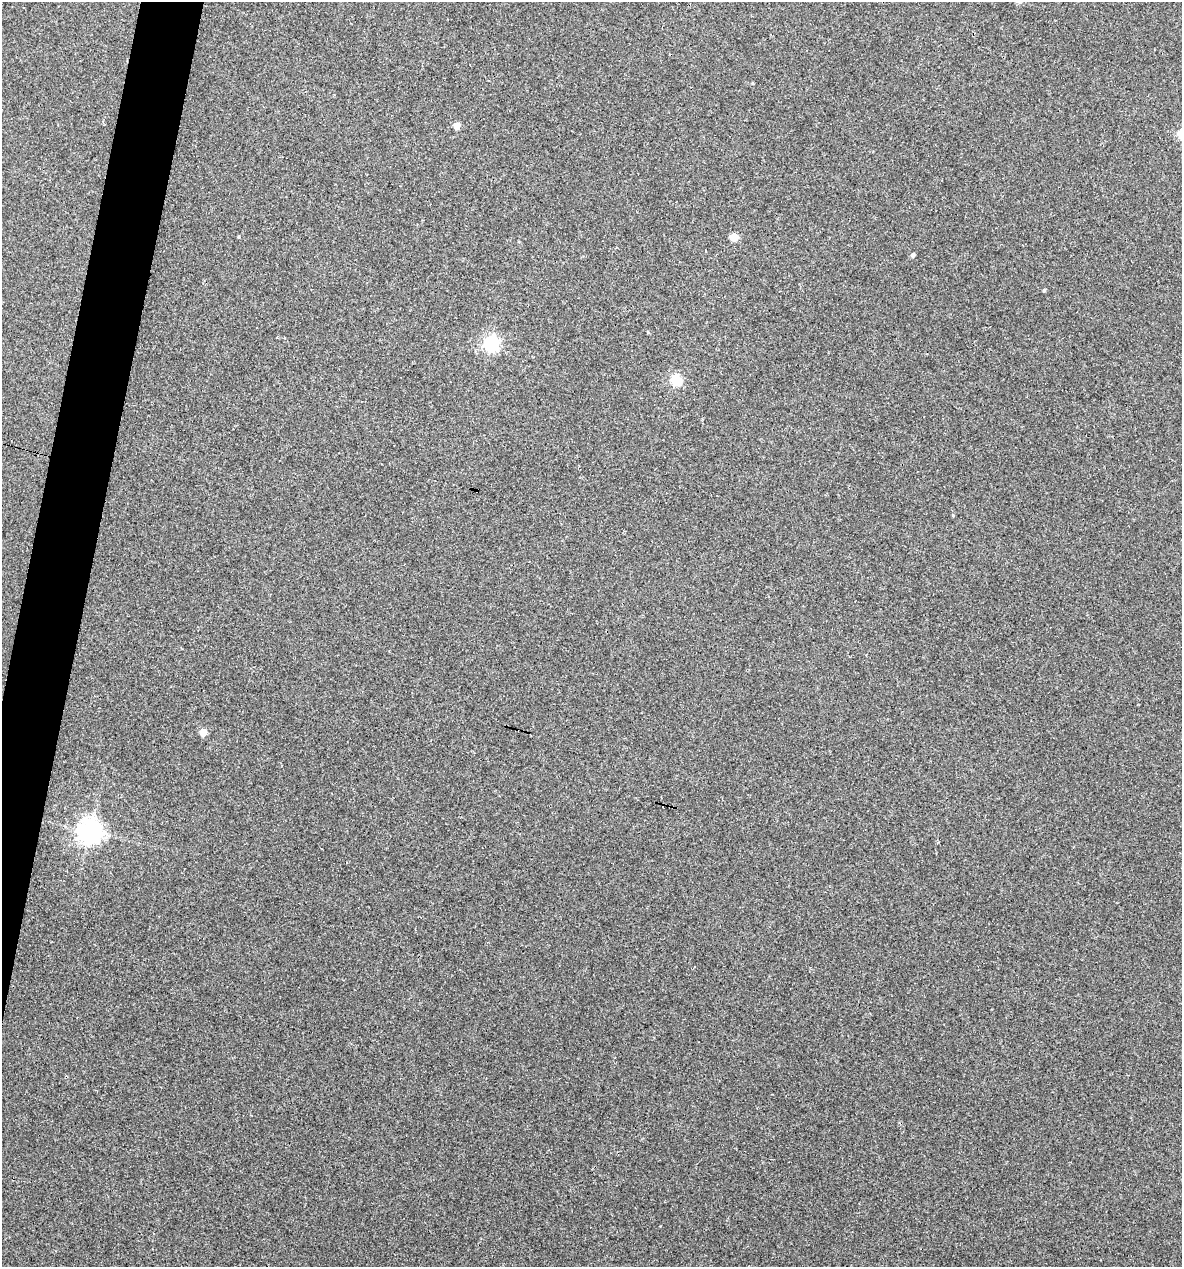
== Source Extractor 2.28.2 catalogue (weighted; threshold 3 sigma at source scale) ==
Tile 7 of 4 x 4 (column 3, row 2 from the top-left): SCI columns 2602-3781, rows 2533-3797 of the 5084 x 5064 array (HDU 1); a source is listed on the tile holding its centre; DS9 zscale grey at full resolution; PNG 1184 x 1269 px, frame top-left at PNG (2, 2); no overlay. Shown black and unused: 4% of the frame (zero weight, under 3 of 4 exposures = <1% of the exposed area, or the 3 px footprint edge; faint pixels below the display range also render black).
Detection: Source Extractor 2.28.2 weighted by HDU 2 'WHT'; one run over the whole footprint, this tile lists its part. Background 0.0888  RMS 0.0058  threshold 0.026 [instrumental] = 3 sigma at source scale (4.5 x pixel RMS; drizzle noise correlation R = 1.50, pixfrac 1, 0.05/0.05 arcsec/px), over >= 5 px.
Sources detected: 12; all 12 listed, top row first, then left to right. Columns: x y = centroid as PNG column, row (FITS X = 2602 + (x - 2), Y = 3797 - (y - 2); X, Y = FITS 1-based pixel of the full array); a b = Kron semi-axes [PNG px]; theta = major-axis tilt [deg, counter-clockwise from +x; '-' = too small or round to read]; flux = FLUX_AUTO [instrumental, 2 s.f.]
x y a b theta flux
753 83 5 3 - 0.47
457 126 5 5 - 11
239 237 4 3 - 0.51
734 237 5 5 - 17
913 255 4 4 - 1.3
1044 290 3 3 - 0.95
648 332 5 3 - 0.5
491 343 6 6 - 160
676 380 5 5 - 42
477 491 4 3 - 5.9
203 732 5 5 - 9.6
90 831 8 7 - 520
Overlapping masked pixels (flux is a lower limit): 1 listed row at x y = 477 491
Unlisted compact peaks at least as high as the median listed source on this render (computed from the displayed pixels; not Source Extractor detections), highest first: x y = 953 515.